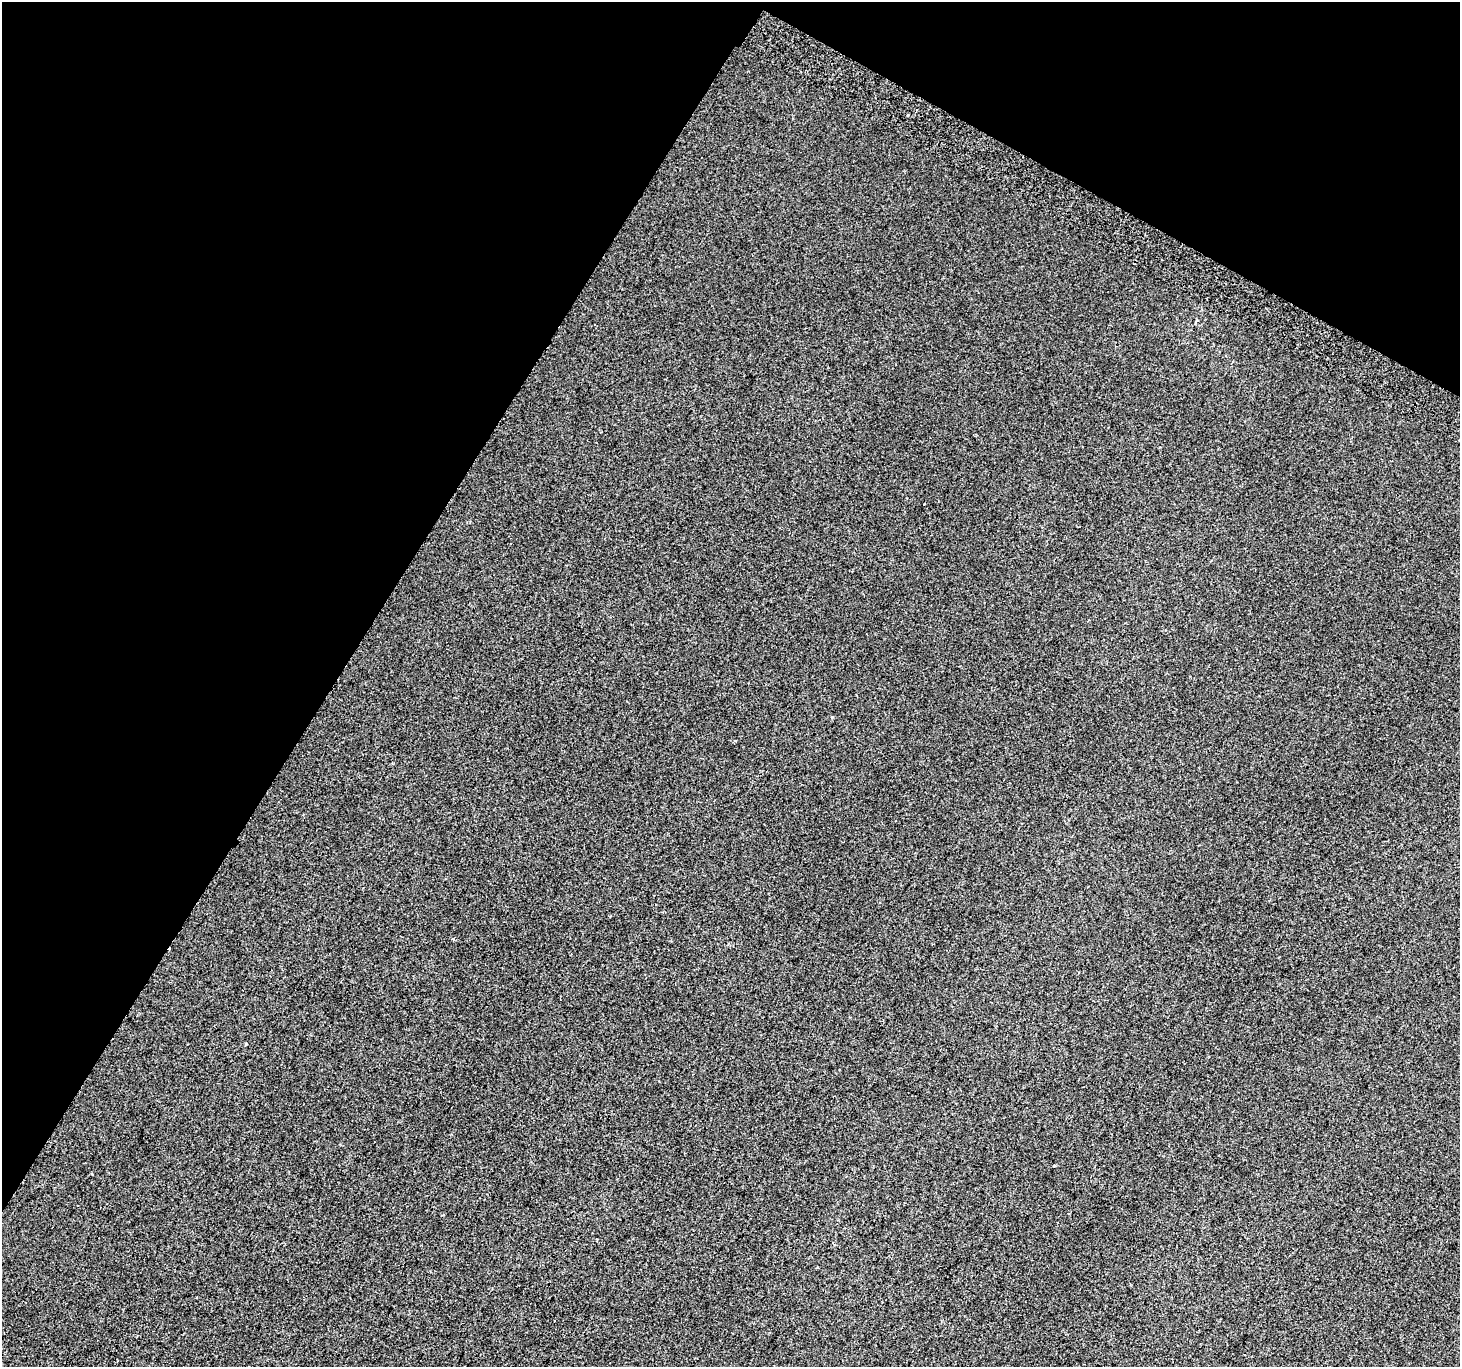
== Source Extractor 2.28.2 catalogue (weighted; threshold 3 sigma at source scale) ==
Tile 2 of 4 x 4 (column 2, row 1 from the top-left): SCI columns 1489-2946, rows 4396-5760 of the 5886 x 5993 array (HDU 1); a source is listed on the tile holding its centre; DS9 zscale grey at full resolution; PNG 1462 x 1369 px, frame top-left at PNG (2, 2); no overlay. Shown black and unused: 30% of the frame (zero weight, under 2 of 3 exposures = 2% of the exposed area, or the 3 px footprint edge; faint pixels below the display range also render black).
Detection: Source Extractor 2.28.2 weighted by HDU 2 'WHT'; one run over the whole footprint, this tile lists its part. Background 0.00147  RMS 0.0073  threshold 0.0329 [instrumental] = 3 sigma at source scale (4.5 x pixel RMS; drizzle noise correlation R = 1.50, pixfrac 1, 0.0396/0.0396 arcsec/px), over >= 5 px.
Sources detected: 7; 1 cosmic-ray / hot-pixel residue — not listed; the other 6 listed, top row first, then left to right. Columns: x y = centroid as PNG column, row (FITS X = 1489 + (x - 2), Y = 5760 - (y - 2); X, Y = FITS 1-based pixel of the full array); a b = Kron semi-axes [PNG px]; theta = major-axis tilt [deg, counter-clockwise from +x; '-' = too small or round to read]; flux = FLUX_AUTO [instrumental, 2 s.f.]
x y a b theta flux
917 110 3 3 - 2.4
453 939 3 3 - 4.1
246 1044 3 3 - 0.78
1054 1166 3 3 - 0.9
597 1239 3 3 - 1.5
196 1297 3 2 - 0.9